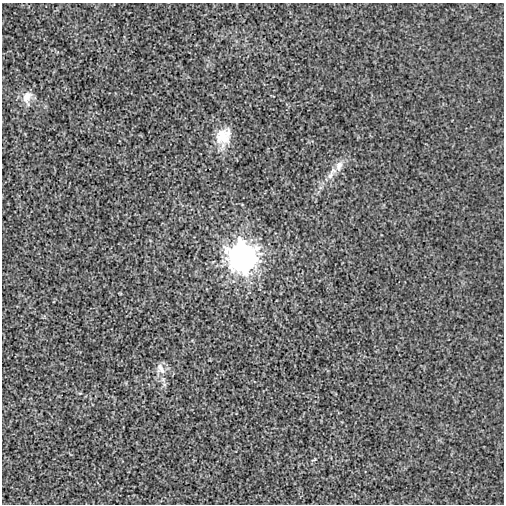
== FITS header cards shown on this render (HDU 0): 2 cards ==
NAXIS1  =                  502
NAXIS2  =                  502

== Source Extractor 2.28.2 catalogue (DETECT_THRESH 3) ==
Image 502 x 502 px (HDU 0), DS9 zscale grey, 1 PNG px = 1 image px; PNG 506 x 506 px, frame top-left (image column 1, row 502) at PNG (2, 3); no overlay
Background -2.59e-04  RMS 0.0039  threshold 0.0117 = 3 sigma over >= 5 px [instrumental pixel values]
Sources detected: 8; all 8 listed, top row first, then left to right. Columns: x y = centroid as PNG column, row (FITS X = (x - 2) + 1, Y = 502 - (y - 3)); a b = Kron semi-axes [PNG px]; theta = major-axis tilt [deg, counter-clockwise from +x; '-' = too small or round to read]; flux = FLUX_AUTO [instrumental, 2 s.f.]
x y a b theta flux
27 97 19 11 80 2.7
223 136 24 18 64 5.9
339 166 14 9 73 1.9
333 170 10 8 23 1.3
330 176 13 6 58 1.5
242 257 12 11 - 250
160 368 17 10 -67 2.3
314 460 6 2 14 0.24